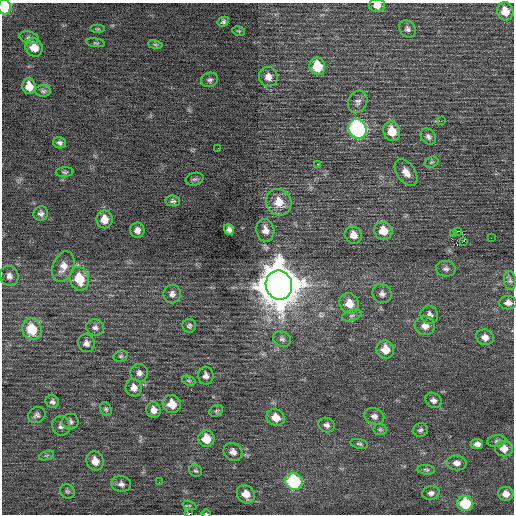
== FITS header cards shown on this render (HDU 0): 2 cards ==
NAXIS1  =                  512 / Axis length
NAXIS2  =                  512 / Axis length

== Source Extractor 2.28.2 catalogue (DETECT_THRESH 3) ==
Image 512 x 512 px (HDU 0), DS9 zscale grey, 1 PNG px = 1 image px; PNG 516 x 516 px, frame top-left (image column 1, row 512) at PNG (2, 3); each listed source drawn as its Kron ellipse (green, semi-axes under 4 px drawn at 4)
Background 0.112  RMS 0.72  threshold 2.16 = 3 sigma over >= 5 px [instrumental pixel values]
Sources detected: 102; all 102 listed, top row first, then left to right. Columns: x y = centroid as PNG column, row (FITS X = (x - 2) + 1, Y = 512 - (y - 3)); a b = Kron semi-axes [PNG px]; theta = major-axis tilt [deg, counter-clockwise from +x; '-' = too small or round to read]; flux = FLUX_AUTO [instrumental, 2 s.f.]
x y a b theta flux
377 5 8 6 -2 370
4 7 7 6 - 3400
505 11 9 8 - 740
223 22 6 4 29 94
98 29 7 4 0 60
408 29 9 7 -50 160
239 31 6 4 -11 60
29 38 10 6 -16 140
96 43 9 3 -9 49
155 45 7 3 -9 57
34 47 9 8 - 690
317 66 9 7 -72 1300
268 77 10 9 - 360
210 80 8 7 - 130
29 86 8 7 - 590
43 91 8 6 0 110
358 102 11 9 64 220
441 121 3 3 - 50
358 129 10 8 -68 9700
392 131 10 8 -71 960
428 137 9 7 -51 170
60 143 6 5 - 130
218 148 2 2 - 30
431 162 7 5 20 87
317 164 3 2 - 250
65 172 9 5 4 91
406 172 15 9 -55 400
195 179 9 6 15 110
173 201 7 5 -9 100
279 202 13 12 - 760
41 214 7 7 - 180
104 219 9 8 - 530
229 229 5 5 - 160
137 230 7 7 - 230
265 230 11 9 -79 340
383 231 9 8 - 760
458 231 2 2 - 4100
453 233 2 2 - 32
353 235 9 8 - 420
491 238 2 2 - 29
463 241 3 2 - 44
63 267 16 10 69 490
446 269 10 8 -2 170
9 276 10 9 - 240
79 279 12 9 -74 1300
510 280 9 6 -82 160
279 285 15 13 -72 160000
172 294 9 8 - 230
382 294 10 9 - 210
508 303 9 6 -4 250
349 304 10 9 - 680
352 315 10 5 18 150
429 315 9 8 - 270
189 326 7 7 - 120
425 326 10 9 - 420
95 328 9 8 - 180
32 329 11 9 -70 1400
485 337 9 7 -22 310
282 339 9 7 -30 180
86 343 9 8 - 210
385 349 9 8 - 740
121 356 7 5 15 99
139 373 9 8 - 210
206 376 9 7 -81 210
189 381 7 4 -18 67
134 388 9 8 - 320
433 400 9 7 -36 180
52 402 7 6 - 130
172 404 9 9 - 700
106 409 7 5 -61 95
153 410 8 7 - 350
216 411 7 5 27 93
37 415 9 8 - 150
374 416 10 8 -20 220
276 418 9 8 - 640
70 422 8 8 - 150
327 425 8 7 - 170
61 426 10 9 - 210
380 429 7 5 -8 81
420 430 7 6 - 120
206 439 8 8 - 870
497 441 9 5 8 140
359 444 9 5 -12 96
477 444 6 5 - 210
504 449 9 8 - 470
233 452 10 8 -32 270
46 456 8 3 19 76
95 461 9 8 - 480
457 463 10 7 -5 270
426 470 9 5 -5 96
196 471 7 6 - 96
294 481 9 8 - 4100
159 482 2 2 - 67
121 484 10 8 -8 220
67 491 8 6 -40 110
431 493 9 6 8 190
246 494 10 8 -49 580
506 494 7 7 - 320
465 503 8 7 - 2000
189 506 7 4 -19 64
188 513 3 2 - 46
206 514 4 3 - 45
At the frame edge (FLAGS 8, measured only in part): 4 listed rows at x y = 377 5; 4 7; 188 513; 206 514